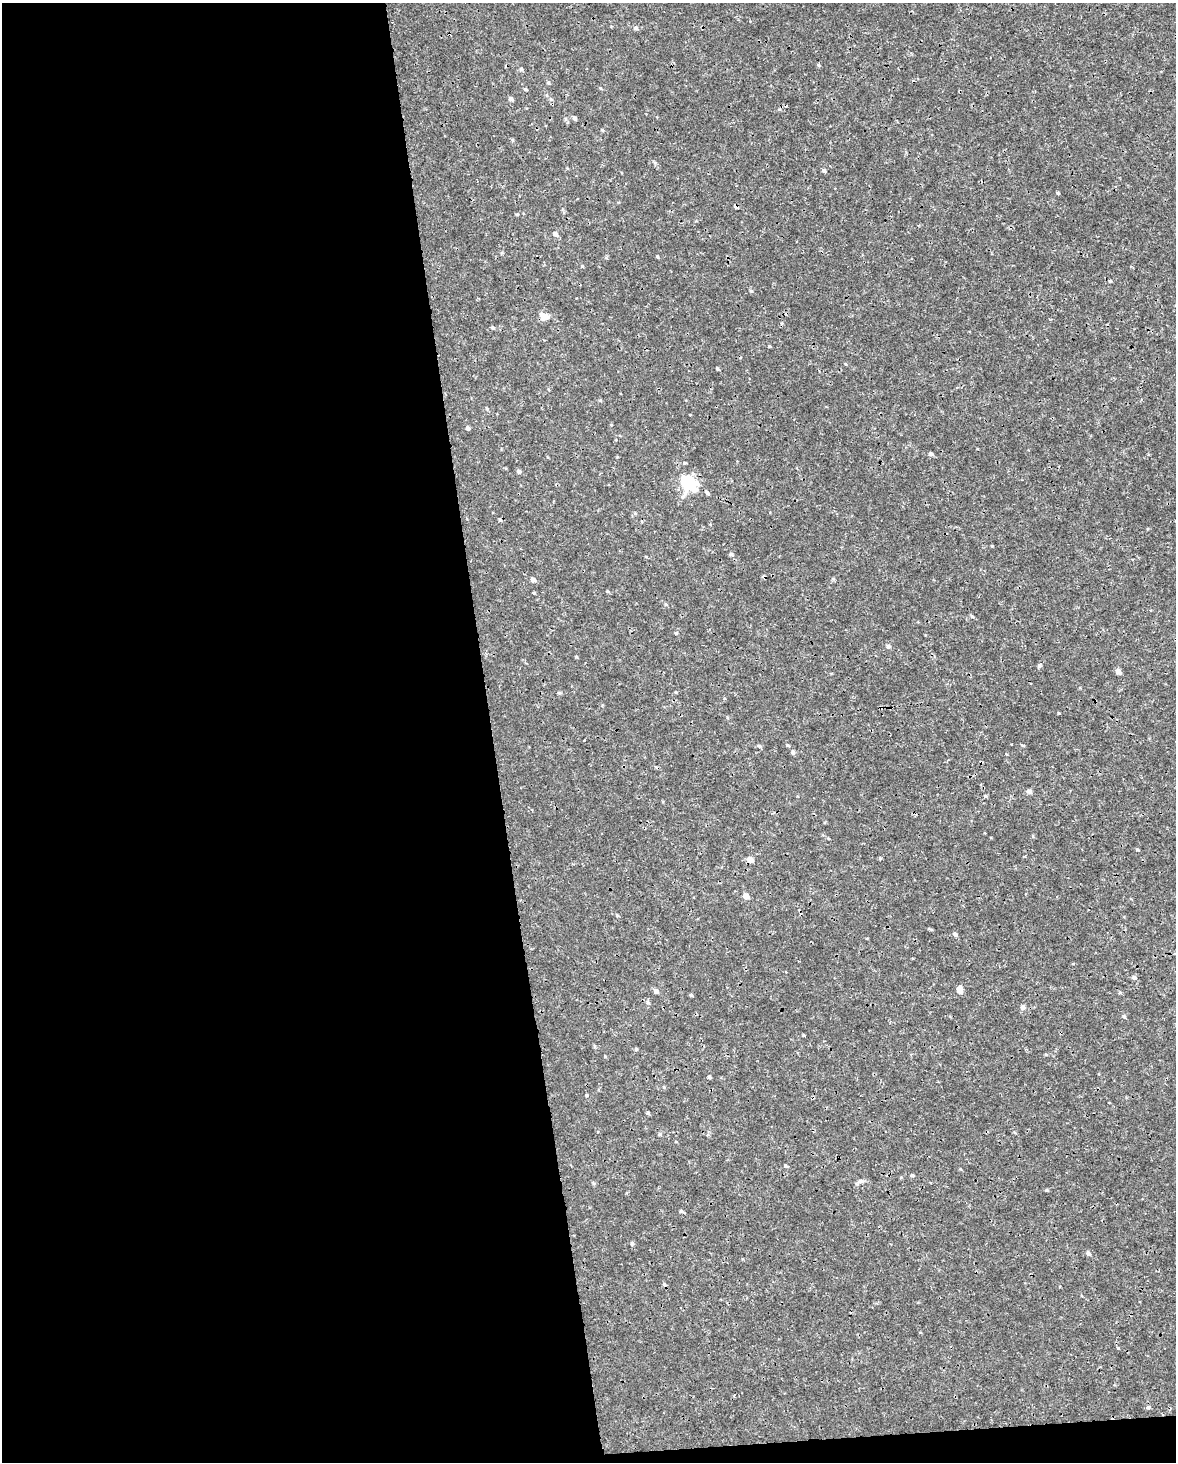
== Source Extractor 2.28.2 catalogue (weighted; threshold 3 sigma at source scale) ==
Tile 9 of 4 x 3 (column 1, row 3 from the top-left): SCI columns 1-1174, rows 59-1518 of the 4694 x 4454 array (HDU 1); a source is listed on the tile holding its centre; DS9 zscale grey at full resolution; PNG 1178 x 1464 px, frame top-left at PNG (2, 3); no overlay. Shown black and unused: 43% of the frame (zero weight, under 3 of 4 exposures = <1% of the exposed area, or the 3 px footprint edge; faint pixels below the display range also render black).
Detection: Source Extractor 2.28.2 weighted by HDU 2 'WHT'; one run over the whole footprint, this tile lists its part. Background 5.86e-04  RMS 8.8e-04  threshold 0.00397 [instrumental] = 3 sigma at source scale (4.5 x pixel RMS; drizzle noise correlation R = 1.50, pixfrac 1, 0.0396/0.0396 arcsec/px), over >= 5 px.
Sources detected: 71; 3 cosmic-ray / hot-pixel residue — not listed; the other 68 listed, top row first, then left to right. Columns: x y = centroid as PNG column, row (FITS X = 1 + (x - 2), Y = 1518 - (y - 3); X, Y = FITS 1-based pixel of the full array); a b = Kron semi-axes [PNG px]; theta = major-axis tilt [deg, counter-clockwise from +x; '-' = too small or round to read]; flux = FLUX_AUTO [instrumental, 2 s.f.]
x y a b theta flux
636 28 6 5 - 0.19
819 65 5 4 - 0.11
521 69 4 4 - 0.14
548 83 5 4 - 0.12
526 89 4 4 - 0.13
511 99 5 4 - 0.26
551 99 5 5 - 0.13
574 118 5 4 - 0.18
824 171 5 4 - 0.16
1058 193 4 4 - 0.09
736 207 5 4 - 0.21
517 214 5 3 - 0.075
555 234 5 4 - 0.36
657 257 4 3 - 0.096
582 266 4 4 - 0.077
1110 281 4 3 - 0.081
544 316 13 8 -30 0.69
493 327 5 5 - 0.12
769 346 4 3 - 0.083
717 369 4 3 - 0.11
487 408 5 4 - 0.1
468 428 5 4 - 0.19
931 454 5 4 - 0.19
685 463 5 3 - 0.077
519 472 6 5 - 0.15
688 483 17 12 -40 4
707 493 5 4 - 0.19
731 554 5 5 - 0.13
533 580 5 4 - 0.38
607 591 5 3 - 0.089
666 604 6 4 -45 0.1
972 616 5 4 - 0.11
676 633 4 4 - 0.1
888 646 6 5 - 0.18
1039 666 6 5 - 0.15
1118 672 5 4 - 0.47
559 693 5 4 - 0.099
793 752 6 5 - 0.15
1029 791 7 6 - 0.2
532 810 3 3 - 0.088
1137 849 5 3 - 0.079
880 858 4 4 - 0.088
750 860 6 5 - 0.81
746 896 5 4 - 0.69
617 915 4 4 - 0.088
955 934 6 4 -51 0.18
1134 977 6 5 - 0.19
960 989 8 6 -83 0.48
656 991 6 5 - 0.29
691 995 5 4 - 0.099
648 1002 5 5 - 0.13
1023 1007 6 6 - 0.23
1124 1017 5 4 - 0.12
804 1036 3 2 - 0.11
594 1046 6 3 -71 0.094
636 1049 4 4 - 0.088
709 1077 4 4 - 0.13
587 1095 4 3 - 0.11
648 1113 5 4 - 0.12
660 1134 5 4 - 0.12
786 1166 5 3 - 0.087
912 1175 5 4 - 0.13
861 1181 8 5 1 0.26
1046 1190 4 3 - 0.11
681 1211 5 5 - 0.12
632 1243 5 4 - 0.13
1088 1253 6 4 -43 0.19
1148 1407 5 4 - 0.14
Overlapping masked pixels (flux is a lower limit): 1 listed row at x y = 736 207
Unlisted compact peaks at least as high as the median listed source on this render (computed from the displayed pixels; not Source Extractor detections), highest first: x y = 751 291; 1059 713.